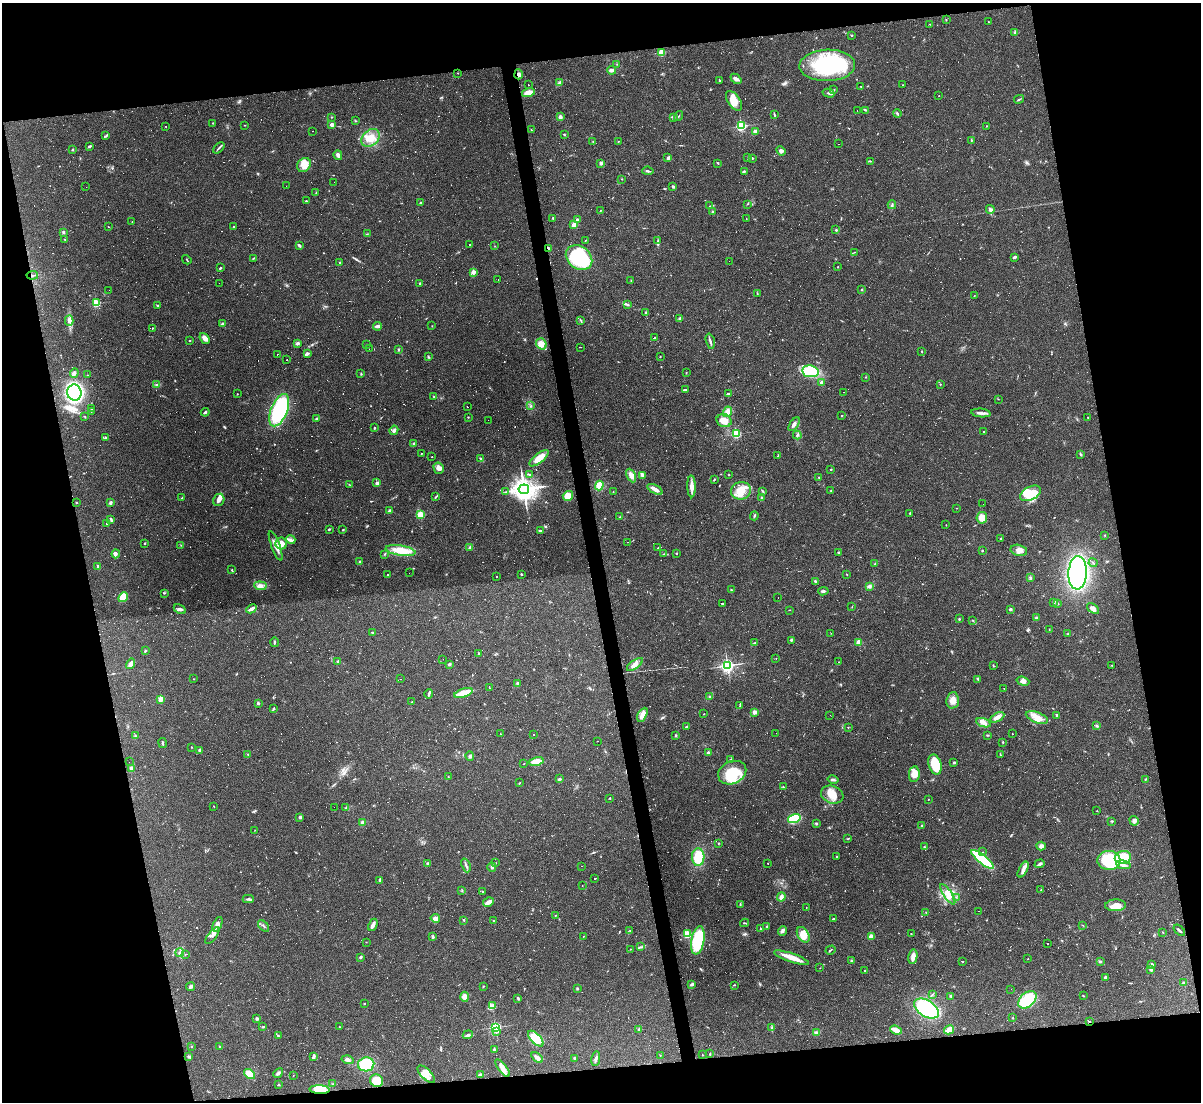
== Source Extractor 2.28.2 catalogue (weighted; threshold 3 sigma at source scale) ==
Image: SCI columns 1-4794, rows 243-4640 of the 4794 x 4772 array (HDU 1 of 3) = the unmasked area's bounding box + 8 px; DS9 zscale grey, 4 x 4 block average (1 PNG px = mean of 4 x 4 image px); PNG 1203 x 1104 px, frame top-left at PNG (2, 3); each listed source drawn as its Kron ellipse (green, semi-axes under 4 px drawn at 4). Shown black and unused: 23% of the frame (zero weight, under 3 of 4 exposures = <1% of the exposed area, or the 3 px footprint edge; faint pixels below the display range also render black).
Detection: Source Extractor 2.28.2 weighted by HDU 2 'WHT'. Background 0.147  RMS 0.007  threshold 0.0314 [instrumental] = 3 sigma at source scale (4.5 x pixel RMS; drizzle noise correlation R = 1.50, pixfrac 1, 0.05/0.05 arcsec/px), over >= 5 px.
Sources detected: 1083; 26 too faint to see at this stretch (4 x 4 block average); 4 inside a brighter object's white glare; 302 cosmic-ray / hot-pixel residue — neither listed nor drawn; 11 coinciding with a brighter row at this scale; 28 inside a brighter listed object's ellipse — not listed separately; of the other 712, all 500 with FLUX_AUTO >= 1.48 (the completeness limit of this list) listed and drawn (212 fainter detections not listed), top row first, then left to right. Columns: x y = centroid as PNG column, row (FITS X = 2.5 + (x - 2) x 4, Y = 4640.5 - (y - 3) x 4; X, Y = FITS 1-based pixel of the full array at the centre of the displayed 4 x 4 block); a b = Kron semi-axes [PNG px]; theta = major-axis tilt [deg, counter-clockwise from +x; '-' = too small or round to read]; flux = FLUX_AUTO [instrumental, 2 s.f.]
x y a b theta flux
946 19 2 2 - 2.9
989 22 2 2 - 2.2
930 24 2 2 - 1.5
1015 32 4 2 - 4.2
852 35 2 2 - 4.1
661 53 2 2 - 240
617 64 2 2 - 1.7
827 65 28 15 2 410
612 70 4 2 - 17
458 73 2 2 - 1.9
518 74 5 3 - 15
736 79 6 3 -42 13
719 80 3 2 - 3.5
559 83 4 2 - 5.7
528 85 2 2 - 5.7
903 85 2 2 - 3
861 86 2 2 - 1.6
834 90 2 2 - 3.1
528 93 6 4 16 39
829 93 6 2 -15 6.1
939 96 2 2 - 1.5
1019 99 5 2 - 4.6
734 101 11 6 -55 68
857 110 2 2 - 11
865 110 3 2 - 3.9
774 114 2 2 - 2.1
897 114 4 2 - 5.7
678 116 5 2 - 4.2
332 117 3 2 - 2.6
560 117 2 2 - 71
673 117 4 2 - 4.9
356 121 2 2 - 2.6
213 123 2 2 - 2.1
245 125 2 2 - 2.1
332 125 2 2 - 59
166 126 2 2 - 1.6
741 126 2 2 - 560
986 126 2 2 - 1.8
531 130 2 2 - 1.5
312 131 2 2 - 3.8
755 132 2 2 - 67
564 135 3 2 - 3.2
106 136 3 3 - 5.2
371 138 10 7 40 52
618 141 2 2 - 1.6
971 141 4 2 - 3.8
593 142 2 2 - 2.3
839 144 2 2 - 1.8
89 146 4 2 - 5.2
219 148 7 2 45 7.1
73 150 2 2 - 3.6
781 151 5 3 - 11
338 155 5 3 - 11
668 158 4 3 - 6.6
748 158 2 2 - 1.9
752 158 2 2 - 9.5
870 161 2 2 - 1.9
601 163 3 2 - 10
718 163 3 2 - 2.3
304 165 7 6 - 33
648 171 6 2 -6 7.1
744 171 3 2 - 4.8
622 179 2 2 - 1.8
334 182 2 2 - 1.5
286 186 2 2 - 14
86 187 2 2 - 2
673 187 4 3 - 7
316 193 2 2 - 1.7
306 201 2 2 - 4
421 203 2 2 - 22
747 204 2 2 - 1.5
892 205 4 2 - 5.7
710 206 2 2 - 1.8
990 209 4 3 - 9.3
600 211 2 2 - 2.8
712 212 3 2 - 3.5
553 218 2 2 - 18
746 219 2 2 - 1.9
577 220 2 2 - 45
132 222 2 2 - 1.6
574 225 2 2 - 95
108 227 2 2 - 2.2
234 227 3 2 - 2.9
836 230 2 2 - 4.9
63 232 3 3 - 5.2
367 234 2 2 - 2.5
65 239 2 2 - 2.4
586 240 2 2 - 2.1
658 241 4 2 - 6
470 244 3 2 - 120
299 245 4 2 - 8.4
495 246 2 2 - 1.6
548 249 2 2 - 55
854 252 2 2 - 1.7
1015 257 3 2 - 6.9
254 258 3 2 - 3.6
579 258 14 11 -36 410
187 260 5 2 - 2.7
729 261 2 2 - 2.9
339 263 2 2 - 3.4
838 267 2 2 - 3
220 268 2 2 - 6
473 272 2 2 - 87
32 275 6 2 7 7
498 280 2 2 - 1.6
631 281 2 2 - 1.8
219 283 2 2 - 1.5
420 283 2 2 - 13
862 289 3 2 - 2.5
109 290 2 2 - 2
757 294 2 2 - 1.9
974 296 2 2 - 1.6
96 303 2 2 - 330
628 305 4 2 - 5.3
158 306 3 2 - 4.1
646 313 3 2 - 4.9
680 318 4 3 - 6.1
69 320 5 3 - 11
580 320 3 2 - 2.7
222 324 3 2 - 8.4
377 326 4 3 - 12
432 326 2 2 - 1.7
152 328 2 2 - 2
655 337 2 2 - 55
205 338 6 4 -50 19
190 340 2 2 - 2.5
710 341 8 2 -76 9.1
298 343 4 3 - 7.7
541 344 6 5 - 35
366 345 2 2 - 6.9
580 347 2 2 - 6.8
369 349 2 2 - 3.5
398 349 2 2 - 3.7
922 351 3 2 - 2.5
307 353 3 3 - 8
277 354 2 2 - 18
428 357 4 2 - 3.7
660 357 2 2 - 1.5
287 360 2 2 - 1.6
810 371 8 6 -9 250
74 373 5 2 - 6.9
686 373 2 2 - 1.8
361 374 2 2 - 2
87 375 2 2 - 1.7
865 377 2 2 - 2.7
822 383 2 2 - 63
940 384 2 2 - 2.1
157 385 4 2 - 3.9
686 389 3 2 - 200
843 392 2 2 - 1.7
74 393 8 7 - 670
237 394 2 2 - 2.1
728 394 3 2 - 160
434 397 2 2 - 3
998 399 2 2 - 1.5
531 406 3 2 - 3.3
468 407 2 2 - 23
92 409 2 2 - 3.7
279 410 17 8 68 510
91 411 2 2 - 2.6
205 412 4 2 - 6.4
727 412 5 4 - 24
981 413 10 3 -5 16
84 416 3 2 - 2.1
842 416 2 2 - 7.4
468 417 2 2 - 2.2
317 418 3 2 - 4.5
1088 418 2 2 - 2.5
488 420 2 2 - 2.8
724 421 8 6 -21 41
794 424 8 3 55 14
374 428 2 2 - 12
394 430 5 2 - 12
984 432 2 2 - 4.1
736 434 2 2 - 320
797 435 4 2 - 6.4
105 438 3 2 - 3.3
414 444 2 2 - 6.8
421 453 2 2 - 2.8
1081 454 3 2 - 4.3
778 456 2 2 - 3.3
432 457 2 2 - 59
539 458 11 4 38 52
481 459 4 2 - 9.1
439 468 6 5 - 21
831 469 2 2 - 7.4
529 475 3 2 - 3.8
631 475 7 4 -65 25
642 475 4 3 - 9.2
729 475 2 2 - 7
819 477 2 2 - 3.5
714 480 3 2 - 3.7
377 483 2 2 - 52
350 485 3 2 - 1.7
599 486 5 4 - 55
691 486 11 3 -88 27
524 489 5 4 - 3300
655 489 8 3 -28 22
831 490 2 2 - 1.6
741 491 10 8 16 62
763 491 4 2 - 4.4
506 492 3 2 - 2.5
613 492 2 2 - 3.1
1030 493 11 6 27 91
568 496 5 4 - 40
436 497 2 2 - 2.7
762 497 3 2 - 3.9
182 498 2 2 - 1.8
219 500 6 5 - 15
76 503 2 2 - 6.6
110 503 3 2 - 9.1
983 504 2 2 - 2.5
957 508 2 2 - 2.5
390 511 4 3 - 9.9
910 513 2 2 - 15
420 515 2 2 - 250
754 516 4 2 - 5.6
620 517 2 2 - 2.4
982 518 6 5 - 47
111 519 4 2 - 5.8
106 523 2 2 - 3.4
946 525 2 2 - 1.6
329 529 2 2 - 5
343 529 2 2 - 2.7
540 530 3 2 - 5.4
1105 535 2 2 - 2.3
1001 538 2 2 - 2.6
291 540 5 3 - 10
628 542 2 2 - 1.6
145 543 2 2 - 3.7
281 543 6 6 - 44
181 545 2 2 - 1.8
276 546 16 3 -69 29
470 547 3 2 - 2.8
658 548 2 2 - 2.5
982 550 2 2 - 2.4
1019 550 8 5 -13 28
401 551 15 5 -8 96
838 552 2 2 - 10
676 553 2 2 - 9.2
116 554 4 3 - 6.7
385 554 3 2 - 2.9
664 554 3 2 - 2.8
359 562 2 2 - 13
1093 563 4 2 - 4
875 564 2 2 - 1.5
97 566 4 2 - 3.5
232 570 2 2 - 2.4
409 573 2 2 - 3.2
1078 573 17 9 87 670
521 574 2 2 - 14
847 574 3 2 - 1.7
388 575 2 2 - 4.5
497 576 2 2 - 3.2
1030 578 3 2 - 4.5
816 581 4 2 - 4.9
260 586 6 4 -6 16
869 586 3 3 - 6.6
731 589 2 2 - 1.8
823 591 5 2 - 7.2
164 593 2 2 - 2.5
123 597 5 4 - 52
778 598 2 2 - 1.5
1054 602 3 2 - 9.3
722 603 2 2 - 220
1057 604 3 2 - 6.2
852 607 2 2 - 1.8
180 609 6 3 -29 10
252 609 6 2 27 20
1010 609 2 2 - 8.5
1093 609 7 4 -39 19
790 610 2 2 - 1.9
1036 618 3 2 - 4.3
959 619 3 2 - 3.3
973 620 2 2 - 2.2
1049 630 2 2 - 2.1
372 633 3 2 - 3.1
831 633 2 2 - 1.8
1068 634 2 2 - 2.9
791 640 3 3 - 5.8
274 642 5 2 - 4.9
859 642 2 2 - 150
754 643 2 2 - 2.7
145 651 3 2 - 4.5
479 654 3 2 - 4.6
776 658 2 2 - 2.3
443 659 2 2 - 9.5
337 661 3 2 - 2.7
838 662 2 2 - 6.1
131 664 5 3 - 17
449 664 2 2 - 11
635 664 9 4 35 25
727 665 3 3 - 980
993 665 2 2 - 2.7
1112 665 2 2 - 2.7
193 679 2 2 - 1.6
400 679 2 2 - 1.5
978 679 4 2 - 3.6
1023 681 6 4 -17 15
518 683 3 3 - 5.8
489 688 2 2 - 1.5
1004 688 2 2 - 1.8
463 693 10 3 18 75
429 694 5 3 - 6.5
710 697 2 2 - 3.7
161 699 2 2 - 150
953 700 8 6 85 28
412 702 2 2 - 2
258 703 2 2 - 25
740 705 4 2 - 3.6
273 709 2 2 - 4.4
755 712 4 3 - 12
704 714 3 2 - 1.8
642 715 7 3 62 32
830 715 2 2 - 2.2
1057 715 3 2 - 5.5
997 717 8 3 29 15
1037 717 11 5 -21 36
983 723 7 3 -19 21
686 726 2 2 - 5.8
1096 726 3 2 - 3.7
848 727 2 2 - 4
776 733 2 2 - 14
500 734 2 2 - 2.5
1012 734 2 2 - 2.4
533 735 2 2 - 3.9
987 735 2 2 - 2.4
135 736 3 2 - 4.8
675 736 3 2 - 3.9
597 741 2 2 - 1.8
162 743 5 2 - 6.5
1003 743 2 2 - 2.5
191 747 2 2 - 5.7
200 750 3 2 - 7.6
709 753 3 2 - 13
248 754 3 2 - 2.9
1000 755 3 2 - 3.1
470 756 4 3 - 7.3
731 760 3 2 - 2.7
536 761 7 3 11 49
129 762 2 2 - 2
954 762 2 2 - 20
524 764 2 2 - 1.6
935 764 10 6 -74 140
131 769 3 2 - 17
732 773 14 11 25 170
914 774 8 5 81 39
448 777 2 2 - 2.4
560 779 3 3 - 5
1145 779 2 2 - 2.7
833 780 5 3 - 8.5
520 783 2 2 - 2.1
783 787 3 2 - 2.5
832 795 11 8 -19 58
610 798 2 2 - 7.5
928 799 2 2 - 5
214 806 2 2 - 1.9
334 807 2 2 - 3.7
346 807 3 2 - 2.3
1097 811 2 2 - 1.7
300 817 3 3 - 6.1
794 819 6 4 17 170
1112 821 2 2 - 3.8
1134 821 5 4 - 11
362 823 3 2 - 12
816 824 3 2 - 4.4
922 825 3 2 - 4.4
255 830 3 2 - 1.8
848 839 2 2 - 2.5
718 843 2 2 - 2.2
1041 846 4 4 - 14
924 847 2 2 - 3.1
983 852 2 2 - 2.1
836 856 2 2 - 6.9
698 857 9 6 88 110
1123 857 8 6 12 100
983 859 14 4 -39 270
1109 860 11 9 -4 200
427 863 3 2 - 5.7
496 863 2 2 - 1.7
768 863 2 2 - 2.8
1040 864 5 3 - 9.1
466 865 7 2 -70 8.6
1123 865 7 3 -10 14
581 866 2 2 - 2.3
492 867 5 3 - 7.4
1023 870 8 4 61 17
595 878 2 2 - 71
380 880 2 2 - 32
582 885 2 2 - 2
462 890 2 2 - 2.8
1041 890 2 2 - 1.5
482 891 2 2 - 2.6
948 894 12 4 -57 35
781 897 4 2 - 21
956 897 2 2 - 1.5
248 899 5 2 - 9
488 902 5 2 - 28
740 904 3 2 - 3.3
1115 905 10 6 2 42
806 907 2 2 - 1.9
979 911 2 2 - 1.9
926 912 2 2 - 1.5
555 915 2 2 - 1.6
435 918 4 4 - 23
834 919 3 2 - 11
464 920 2 2 - 11
493 921 2 2 - 4.2
745 923 4 2 - 4.1
217 924 8 3 65 24
373 925 6 2 65 19
1082 925 2 2 - 1.6
264 926 7 2 -46 5.2
767 926 2 2 - 3
760 929 2 2 - 2
1179 930 7 2 -44 7.2
630 931 2 2 - 1.8
782 931 5 3 - 11
1163 932 2 2 - 2.3
687 934 2 2 - 280
911 934 2 2 - 5.8
803 935 8 5 -58 48
212 936 10 3 52 12
583 936 2 2 - 3
871 936 2 2 - 90
432 937 2 2 - 3.5
698 940 14 6 80 320
366 942 2 2 - 1.6
1047 943 2 2 - 220
640 947 3 2 - 3.7
630 949 2 2 - 1.6
830 950 5 2 - 3.5
180 953 4 2 - 6.8
185 954 2 2 - 2.6
360 957 3 2 - 6.2
913 957 7 3 80 35
792 958 18 4 -19 53
1028 959 2 2 - 3.4
851 961 3 2 - 2.9
962 961 2 2 - 75
1100 961 3 2 - 4.5
1151 964 4 3 - 6.8
820 968 2 2 - 1.5
1151 969 4 3 - 10
865 970 2 2 - 4.2
1105 977 3 3 - 6.6
1183 983 2 2 - 6.7
692 984 4 2 - 11
734 985 2 2 - 2.1
191 986 5 3 - 8.9
483 986 2 2 - 1.7
577 989 3 2 - 3.7
1011 989 2 2 - 1.9
932 994 4 2 - 3.8
951 996 3 2 - 4.7
1083 996 2 2 - 2.2
464 997 5 4 - 23
518 998 3 2 - 3.8
1027 1000 10 7 41 180
364 1003 2 2 - 2.3
492 1006 4 3 - 9.6
926 1009 14 8 -32 380
1013 1018 2 2 - 1.6
257 1019 2 2 - 29
1089 1021 3 2 - 3
263 1027 3 2 - 3.1
339 1027 2 2 - 2.7
495 1027 2 2 - 610
772 1028 3 2 - 2.9
639 1029 3 2 - 3.8
896 1030 6 2 -20 50
949 1030 5 3 - 42
496 1031 3 3 - 18
817 1032 4 2 - 5.1
468 1035 5 3 - 8.6
278 1036 3 2 - 3.5
536 1039 10 5 -46 90
191 1046 2 2 - 8.4
220 1046 2 2 - 2.1
494 1050 4 2 - 6.7
710 1054 2 2 - 3.2
660 1055 2 2 - 3.5
702 1055 2 2 - 2
313 1056 4 2 - 17
189 1057 4 2 - 6.2
537 1058 6 3 -36 17
575 1058 3 2 - 5
596 1059 7 3 81 13
348 1060 6 4 -16 13
366 1064 8 7 - 170
502 1068 10 4 -53 30
278 1073 5 3 - 7.3
250 1074 6 4 -36 74
426 1074 11 5 -45 33
480 1075 3 2 - 8.6
293 1076 2 2 - 1.6
377 1081 7 6 - 51
333 1084 2 2 - 2
278 1085 3 2 - 3.5
319 1090 10 4 -2 87
Overlapping masked pixels (flux is a lower limit): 4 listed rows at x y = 518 74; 548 249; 32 275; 319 1090
Diffuse or blended objects may show on this block-average render without a row.